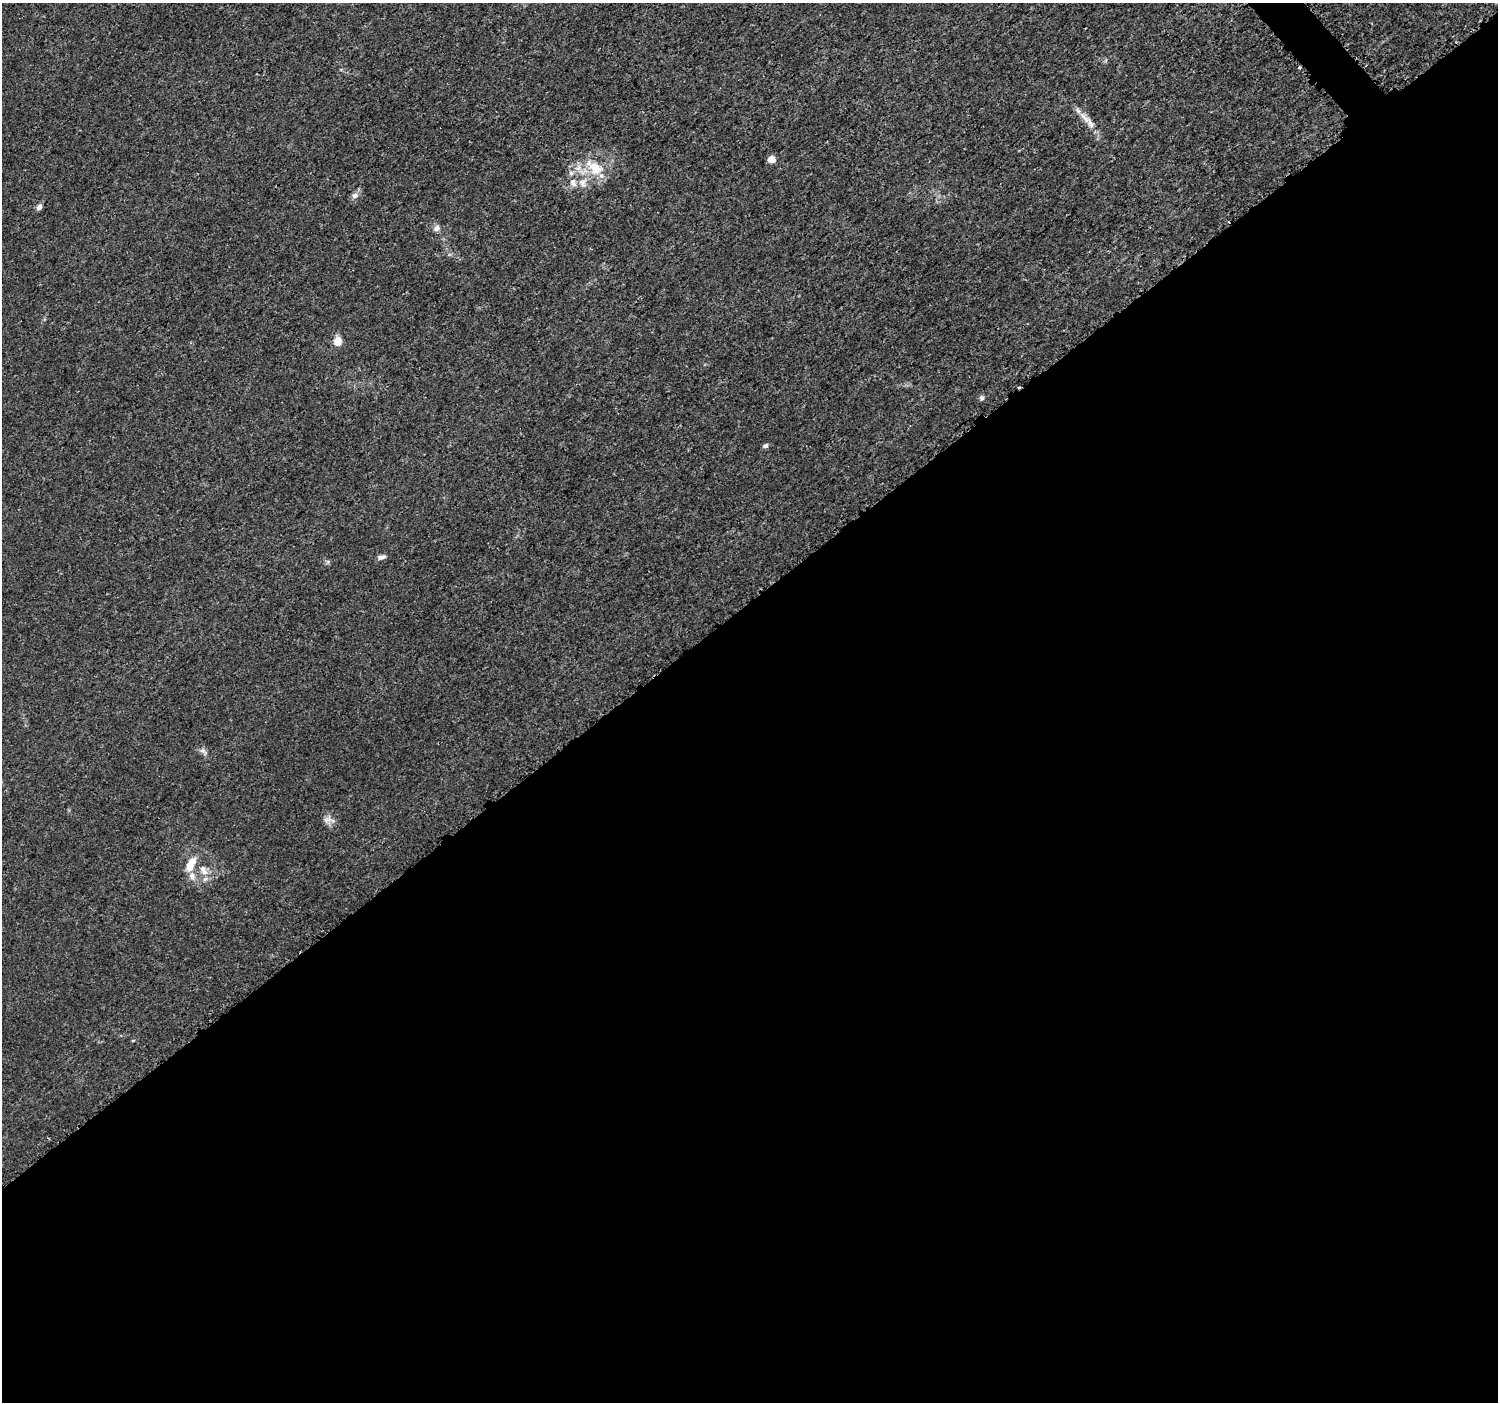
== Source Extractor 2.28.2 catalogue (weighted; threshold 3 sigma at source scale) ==
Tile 15 of 4 x 4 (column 3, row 4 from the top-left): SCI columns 3017-4512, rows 166-1565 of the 6037 x 5992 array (HDU 1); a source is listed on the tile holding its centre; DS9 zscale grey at full resolution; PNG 1500 x 1404 px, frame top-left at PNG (2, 3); no overlay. Shown black and unused: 58% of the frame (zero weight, under 3 of 5 exposures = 2% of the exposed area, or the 3 px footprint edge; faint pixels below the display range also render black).
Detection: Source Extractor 2.28.2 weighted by HDU 2 'WHT'; one run over the whole footprint, this tile lists its part. Background 0.00147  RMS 7.1e-04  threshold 0.00317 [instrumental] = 3 sigma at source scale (4.5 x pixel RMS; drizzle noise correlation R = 1.50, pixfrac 1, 0.0396/0.0396 arcsec/px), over >= 5 px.
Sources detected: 21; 4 inside a brighter listed object's ellipse — not listed separately; the other 17 listed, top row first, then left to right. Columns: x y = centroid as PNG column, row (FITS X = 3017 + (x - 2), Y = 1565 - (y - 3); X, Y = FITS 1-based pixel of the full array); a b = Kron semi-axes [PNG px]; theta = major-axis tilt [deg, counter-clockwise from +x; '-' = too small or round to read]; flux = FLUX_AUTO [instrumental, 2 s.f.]
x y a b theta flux
1299 68 3 3 - 0.091
1090 124 22 6 -67 0.57
772 159 6 5 - 0.65
595 168 22 16 -36 1.9
583 183 13 9 -55 0.51
355 195 9 7 25 0.29
39 207 8 6 60 0.27
436 228 9 8 - 0.29
338 341 9 8 - 0.75
1018 387 4 3 - 0.1
982 398 7 6 - 0.16
765 446 7 5 25 0.17
381 557 10 5 10 0.26
203 751 12 6 -36 0.25
327 820 14 8 9 0.39
190 868 14 10 63 0.69
203 869 10 8 -52 0.48
Overlapping masked pixels (flux is a lower limit): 1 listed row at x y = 1018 387